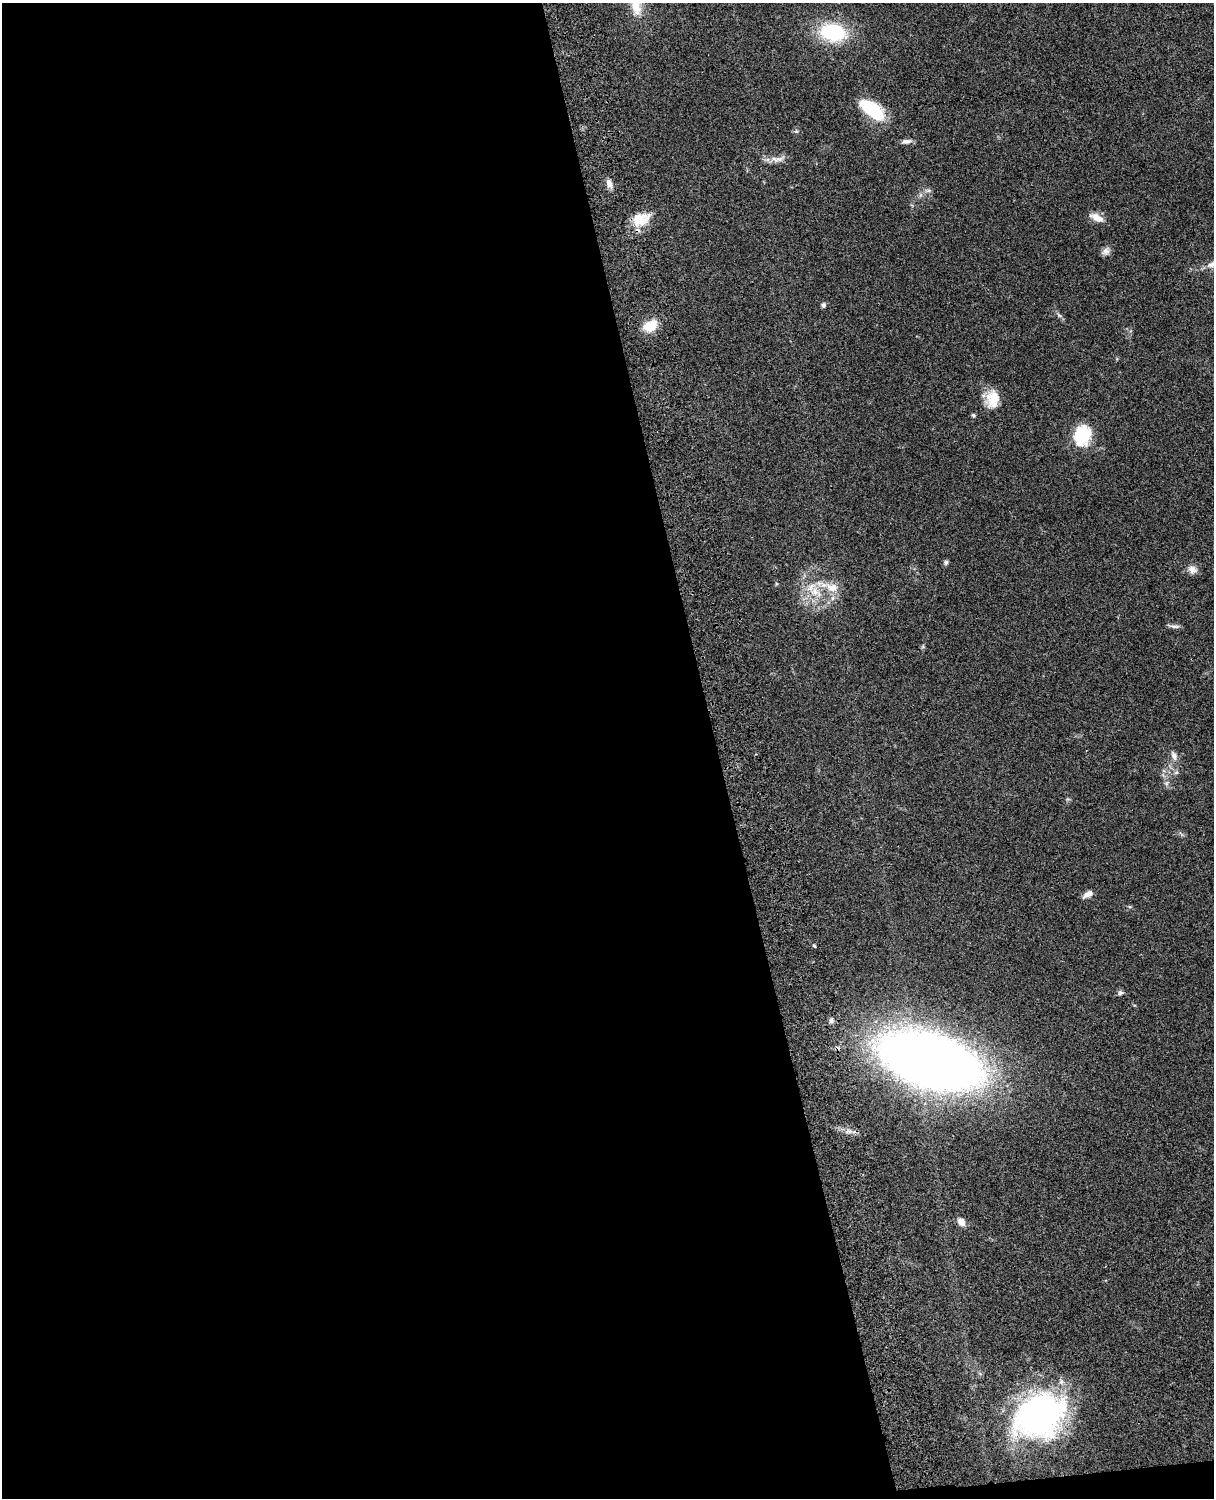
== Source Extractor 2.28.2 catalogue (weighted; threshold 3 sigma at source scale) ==
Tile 9 of 4 x 3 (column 1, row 3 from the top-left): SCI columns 121-1332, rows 277-1772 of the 5088 x 4927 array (HDU 1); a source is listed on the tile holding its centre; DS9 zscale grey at full resolution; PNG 1216 x 1500 px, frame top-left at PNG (2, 3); no overlay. Shown black and unused: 60% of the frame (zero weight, under 3 of 4 exposures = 6% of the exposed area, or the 3 px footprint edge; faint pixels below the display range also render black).
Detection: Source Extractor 2.28.2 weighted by HDU 2 'WHT'; one run over the whole footprint, this tile lists its part. Background 0.0792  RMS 0.0058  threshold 0.0262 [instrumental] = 3 sigma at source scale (4.5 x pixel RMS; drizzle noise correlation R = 1.50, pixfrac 1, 0.05/0.05 arcsec/px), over >= 5 px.
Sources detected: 36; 2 inside a brighter listed object's ellipse — not listed separately; the other 34 listed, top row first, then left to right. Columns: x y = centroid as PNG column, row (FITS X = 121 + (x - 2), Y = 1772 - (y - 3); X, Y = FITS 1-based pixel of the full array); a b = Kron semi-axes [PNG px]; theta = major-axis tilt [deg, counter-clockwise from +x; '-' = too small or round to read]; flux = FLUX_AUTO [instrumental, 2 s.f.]
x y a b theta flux
636 5 31 14 -80 12
833 32 24 16 -10 47
873 110 28 12 -37 33
796 131 6 4 -17 0.9
906 141 13 6 10 2.5
778 159 20 7 9 4.3
609 184 13 7 -69 3.4
928 190 11 4 5 1.5
920 195 7 4 71 1.2
1097 218 17 8 -26 5.8
641 219 25 16 19 13
1106 251 12 9 43 2.8
824 305 7 6 - 1.3
1059 315 9 4 -30 1.3
650 326 19 12 27 9.9
993 399 21 16 87 12
973 415 5 4 - 0.95
1082 435 24 19 75 24
946 562 6 6 - 1.4
1192 570 12 11 - 3.6
832 587 19 13 -15 8.1
815 592 25 14 -36 15
1174 626 16 4 -6 1.9
1174 756 14 7 -68 3.3
1176 772 7 5 43 1.2
1166 783 7 4 -18 1.1
1088 894 13 6 29 3.5
814 946 5 3 - 0.62
1120 993 7 7 - 1.4
831 1021 7 7 - 1.8
931 1061 73 37 -16 820
848 1131 9 6 0 2.6
961 1222 10 7 -54 4.1
1039 1415 55 43 29 160
Overlapping masked pixels (flux is a lower limit): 2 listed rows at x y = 641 219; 931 1061
Isophote crosses this tile's border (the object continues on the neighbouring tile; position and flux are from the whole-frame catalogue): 1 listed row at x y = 636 5